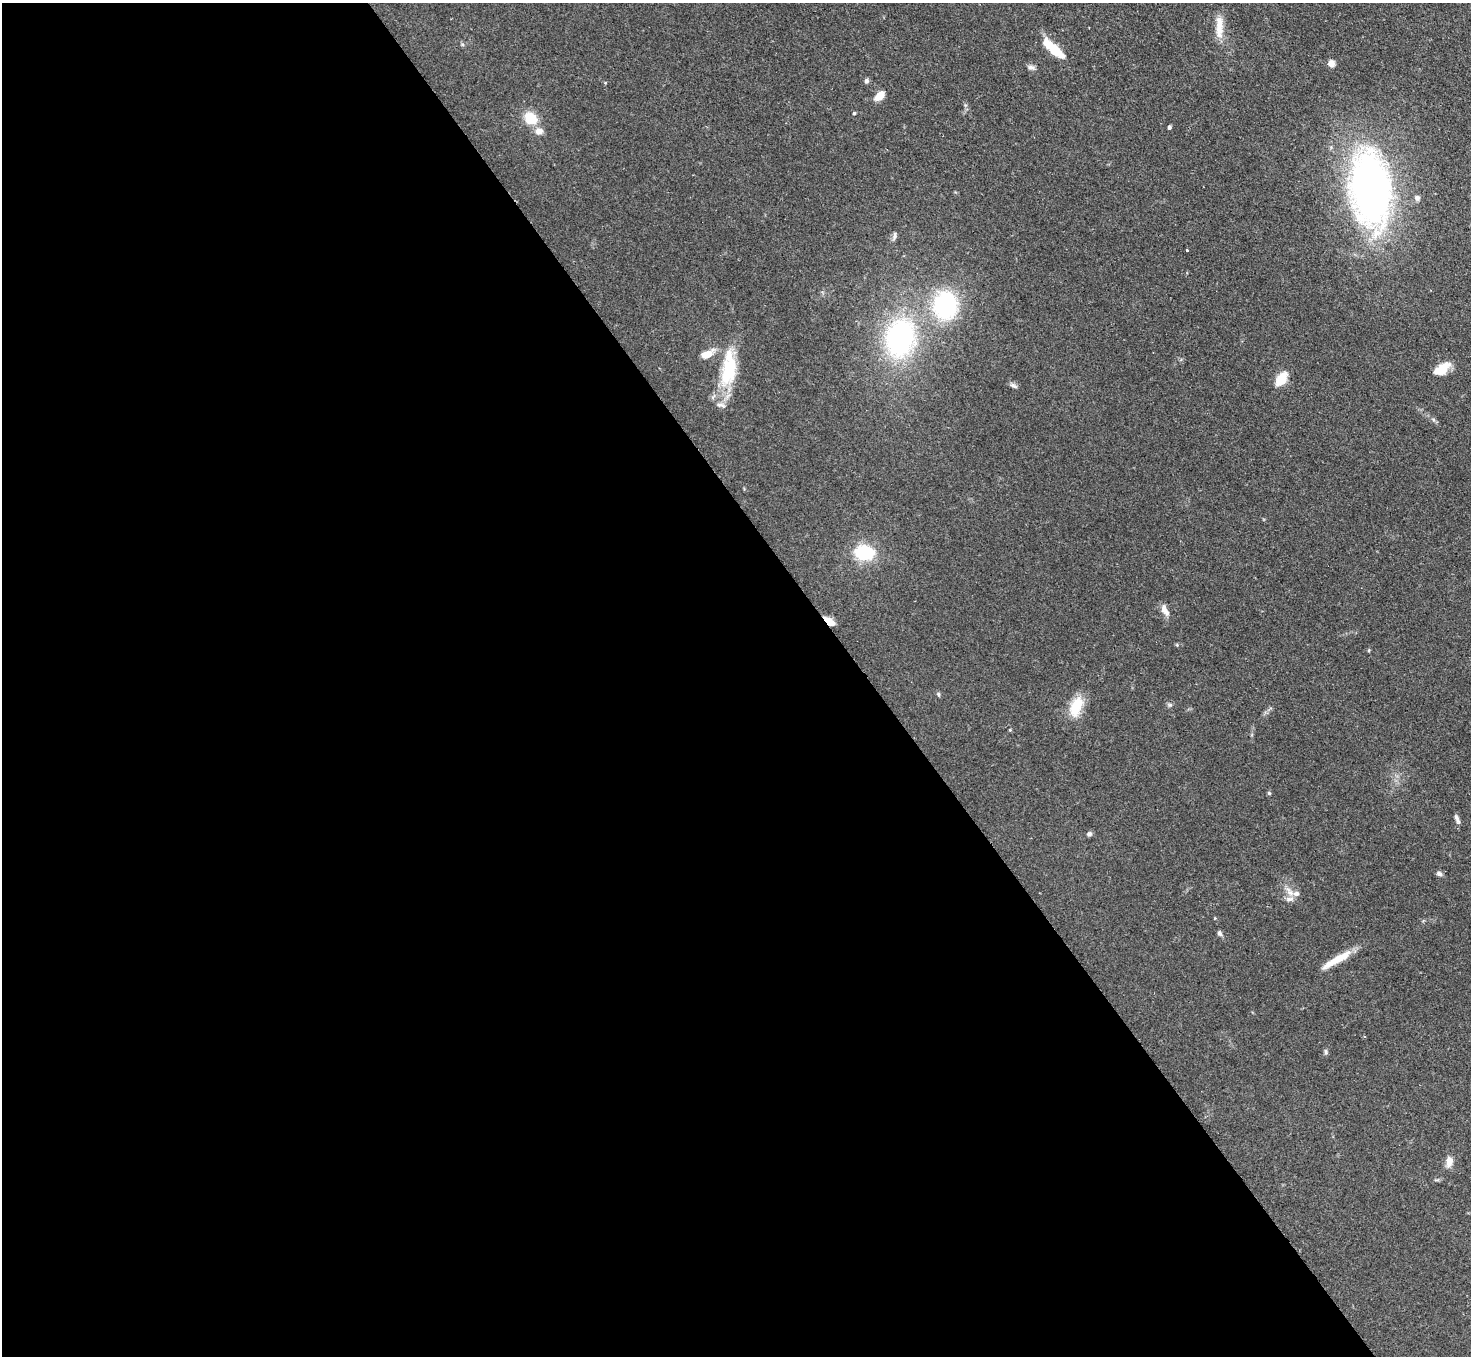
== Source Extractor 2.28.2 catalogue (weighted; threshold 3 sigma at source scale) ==
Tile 9 of 4 x 4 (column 1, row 3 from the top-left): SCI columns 2-1470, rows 1653-3006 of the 5880 x 5872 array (HDU 1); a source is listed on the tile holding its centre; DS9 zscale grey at full resolution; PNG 1473 x 1358 px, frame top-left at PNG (2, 3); no overlay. Shown black and unused: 59% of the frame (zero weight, under 2 of 3 exposures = <1% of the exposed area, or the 3 px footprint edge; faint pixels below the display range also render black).
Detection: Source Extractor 2.28.2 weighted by HDU 2 'WHT'; one run over the whole footprint, this tile lists its part. Background 0.0811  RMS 0.0058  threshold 0.0262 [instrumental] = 3 sigma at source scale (4.5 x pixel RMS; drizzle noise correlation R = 1.50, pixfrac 1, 0.05/0.05 arcsec/px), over >= 5 px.
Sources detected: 44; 1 inside a brighter object's white glare — not listed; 5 inside a brighter listed object's ellipse — not listed separately; the other 38 listed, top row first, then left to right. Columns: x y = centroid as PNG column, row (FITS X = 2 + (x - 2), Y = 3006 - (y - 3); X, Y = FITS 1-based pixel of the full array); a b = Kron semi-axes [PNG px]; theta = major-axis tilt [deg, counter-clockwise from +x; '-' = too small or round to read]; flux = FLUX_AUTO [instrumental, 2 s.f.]
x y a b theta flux
1219 27 32 9 90 8.7
1054 49 29 11 -43 16
1331 63 7 7 - 3.3
1031 67 10 6 -19 1.9
866 81 6 6 - 1.3
605 82 5 3 - 0.6
880 96 10 6 41 7.8
854 113 4 4 - 0.89
531 118 17 13 -40 12
1169 127 4 4 - 1.2
1371 188 53 28 -84 360
1417 198 7 7 - 1.7
894 236 14 4 80 1.6
1187 250 3 3 - 0.93
945 305 28 24 88 59
900 338 32 24 78 120
707 354 15 8 25 7.6
728 369 50 18 83 33
1441 369 20 9 32 12
1281 379 15 9 58 13
1013 385 11 5 -27 1.6
864 553 15 11 -4 36
1164 608 14 8 -88 3.2
829 621 12 5 -38 8.6
1177 645 5 4 - 0.62
1369 650 6 3 71 0.55
938 694 6 5 - 0.93
1076 706 21 12 71 18
1010 730 3 3 - 0.95
1269 793 5 4 - 0.65
1457 818 12 4 -66 1.9
1089 834 6 5 - 1.5
1439 874 7 6 - 1.7
1290 892 17 7 -50 4.3
1219 933 8 6 -57 1.3
1337 959 41 8 33 12
1326 1052 8 5 -74 1.1
1449 1161 13 8 82 4.7
Overlapping masked pixels (flux is a lower limit): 1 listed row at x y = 829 621